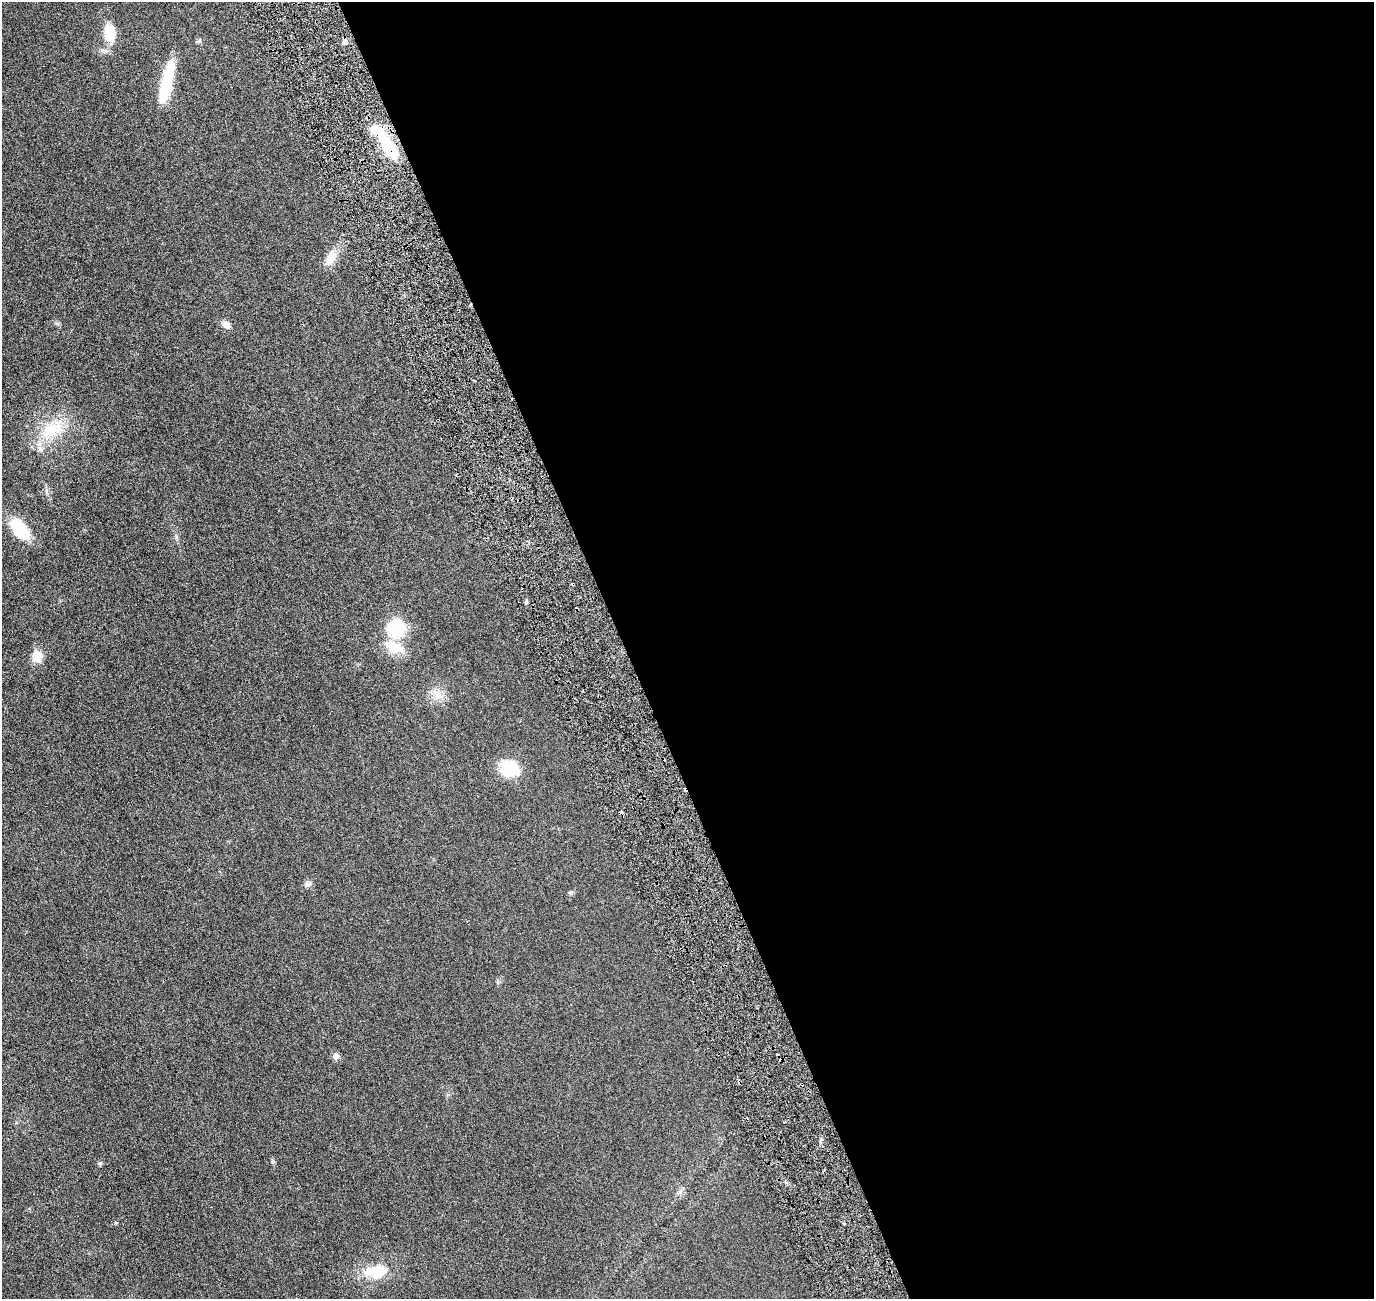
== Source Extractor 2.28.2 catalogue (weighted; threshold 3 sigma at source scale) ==
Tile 8 of 4 x 4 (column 4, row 2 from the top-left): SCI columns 4186-5557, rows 2772-4068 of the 5618 x 5643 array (HDU 1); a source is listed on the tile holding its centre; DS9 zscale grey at full resolution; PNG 1376 x 1301 px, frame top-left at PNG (2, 2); no overlay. Shown black and unused: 55% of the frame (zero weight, under 3 of 6 exposures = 1% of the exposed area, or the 3 px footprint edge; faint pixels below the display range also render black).
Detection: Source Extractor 2.28.2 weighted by HDU 2 'WHT'; one run over the whole footprint, this tile lists its part. Background 0.0277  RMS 0.0043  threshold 0.0176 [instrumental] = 3 sigma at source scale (4.09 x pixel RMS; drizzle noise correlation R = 1.36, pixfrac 0.8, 0.05/0.05 arcsec/px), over >= 5 px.
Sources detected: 28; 2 inside a brighter object's white glare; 5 cosmic-ray / hot-pixel residue — not listed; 1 inside a brighter listed object's ellipse — not listed separately; the other 20 listed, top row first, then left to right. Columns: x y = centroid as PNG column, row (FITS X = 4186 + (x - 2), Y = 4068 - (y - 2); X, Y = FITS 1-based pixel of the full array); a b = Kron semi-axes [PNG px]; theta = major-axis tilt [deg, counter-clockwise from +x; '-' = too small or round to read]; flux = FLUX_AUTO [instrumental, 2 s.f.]
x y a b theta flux
110 32 21 13 -83 7.5
345 41 7 6 - 1
167 81 45 11 77 16
390 148 28 11 -58 18
331 258 21 11 63 5.2
226 325 10 8 -45 2
53 429 36 22 29 15
20 529 23 13 -52 16
396 627 18 17 - 17
396 649 23 15 10 6.7
37 656 12 12 - 4.7
438 694 15 11 -57 3.7
512 768 26 19 -35 9.7
307 884 10 7 -16 1.1
571 893 6 5 - 0.6
336 1056 8 7 - 1.5
273 1162 6 5 - 0.49
100 1163 6 5 - 0.58
116 1223 5 3 - 0.32
377 1272 34 18 7 10
Overlapping masked pixels (flux is a lower limit): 1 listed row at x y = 390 148
Unlisted compact peaks at least as high as the median listed source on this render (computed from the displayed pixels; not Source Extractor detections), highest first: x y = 526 600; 176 537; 199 41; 821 1139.